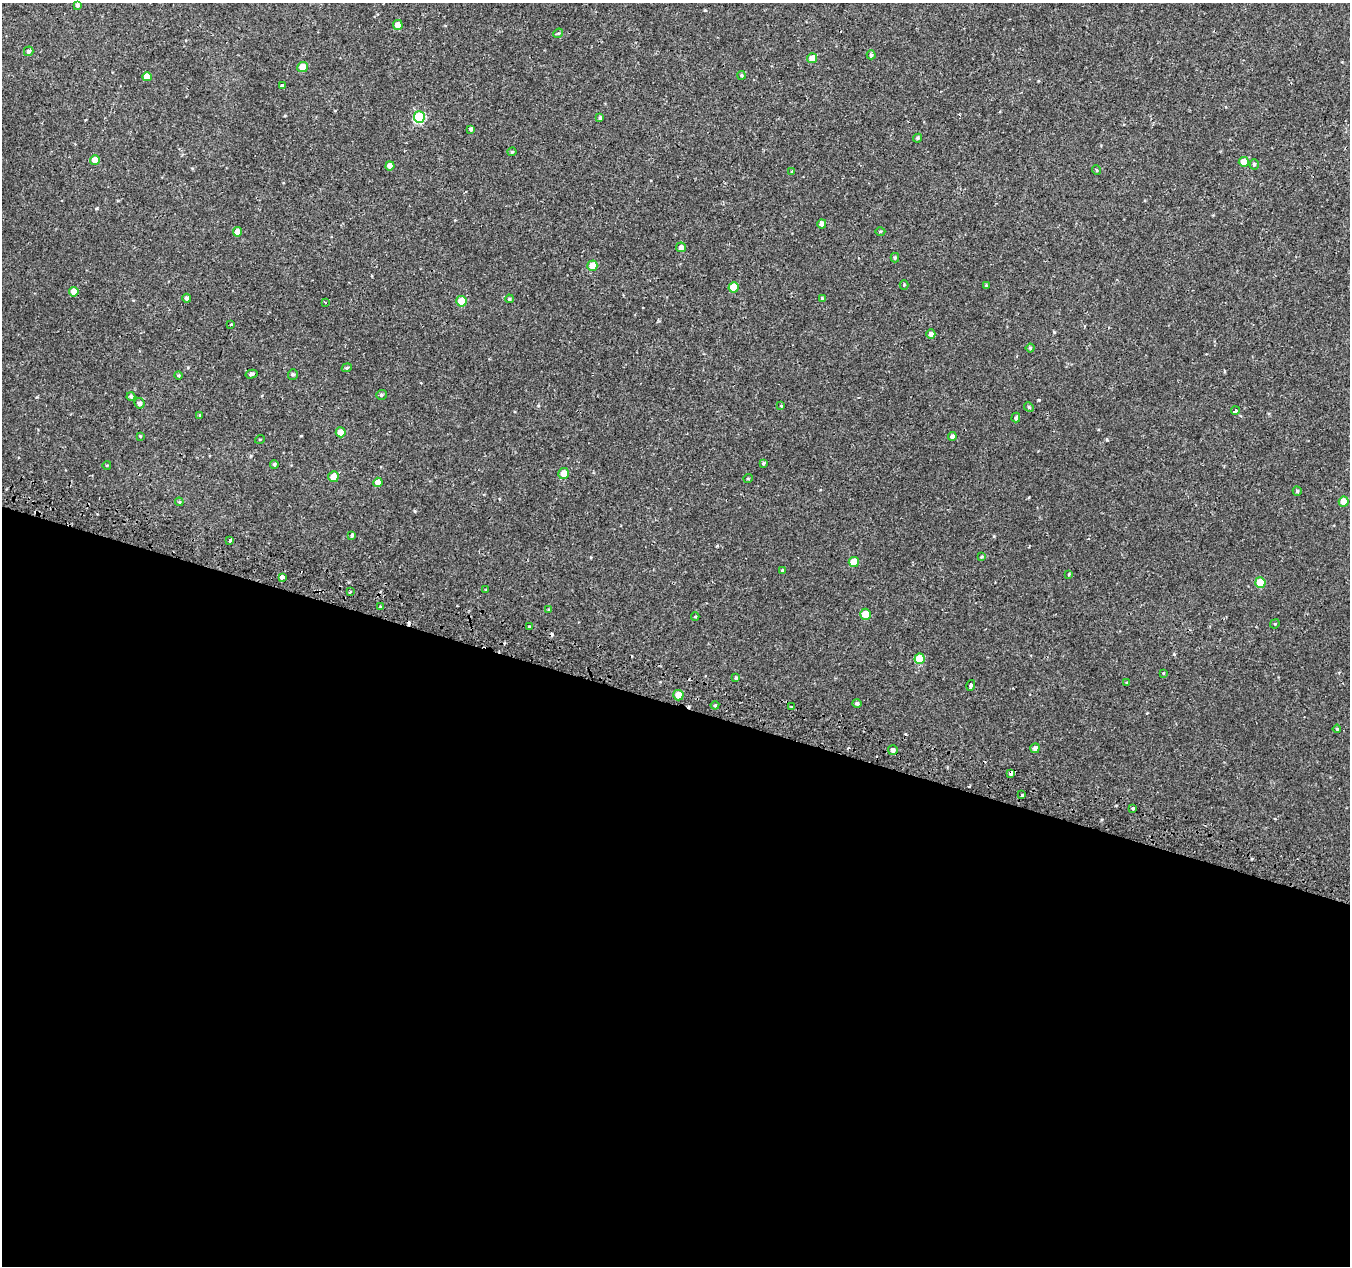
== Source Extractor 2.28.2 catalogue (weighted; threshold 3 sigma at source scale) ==
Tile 14 of 4 x 4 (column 2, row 4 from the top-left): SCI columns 1357-2704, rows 281-1544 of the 5417 x 5589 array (HDU 1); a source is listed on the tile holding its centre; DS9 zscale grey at full resolution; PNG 1352 x 1268 px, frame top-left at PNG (2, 3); each listed source drawn as its Kron ellipse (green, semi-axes under 4 px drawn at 4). Shown black and unused: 44% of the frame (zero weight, under 2 of 3 exposures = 2% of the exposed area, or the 3 px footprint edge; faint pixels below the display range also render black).
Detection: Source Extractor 2.28.2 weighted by HDU 2 'WHT'; one run over the whole footprint, this tile lists its part. Background 9.53e-04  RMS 0.0026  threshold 0.0118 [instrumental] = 3 sigma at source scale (4.5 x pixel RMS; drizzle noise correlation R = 1.50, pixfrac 1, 0.0396/0.0396 arcsec/px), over >= 5 px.
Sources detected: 104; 8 cosmic-ray / hot-pixel residue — neither listed nor drawn; the other 96 listed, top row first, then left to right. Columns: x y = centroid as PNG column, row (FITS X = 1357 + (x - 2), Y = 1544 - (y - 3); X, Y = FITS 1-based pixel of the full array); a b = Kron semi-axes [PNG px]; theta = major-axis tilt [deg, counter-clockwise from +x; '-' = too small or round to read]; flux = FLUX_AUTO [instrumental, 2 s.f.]
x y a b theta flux
77 5 4 4 - 0.62
398 25 5 5 - 2.5
558 33 5 4 - 0.31
29 51 5 4 - 0.55
871 55 4 4 - 0.5
812 58 5 5 - 2.5
303 67 5 5 - 2.9
741 75 4 4 - 0.34
147 77 5 4 - 2.6
282 86 4 3 - 1.2
419 117 5 5 - 21
600 118 4 3 - 0.37
471 129 4 3 - 0.53
917 138 4 3 - 0.38
512 152 4 4 - 0.27
95 160 5 4 - 2.9
1244 162 5 5 - 3.2
1254 164 5 4 - 0.44
390 166 4 4 - 2
1096 170 5 3 - 0.23
792 171 4 2 - 0.18
822 224 4 4 - 1.1
880 231 5 3 - 0.25
237 232 4 4 - 2.2
681 247 5 5 - 1
895 258 5 4 - 0.4
592 266 5 5 - 2.9
904 285 4 4 - 0.26
986 285 4 4 - 0.24
734 287 5 5 - 5.6
74 292 5 5 - 2.9
187 298 4 4 - 0.63
822 298 4 4 - 0.25
509 299 4 3 - 0.34
461 301 5 5 - 5.7
325 302 3 3 - 0.31
231 324 3 2 - 0.21
931 334 4 4 - 1
1030 348 4 4 - 0.36
347 368 5 4 - 0.32
251 374 6 3 14 0.53
293 374 5 5 - 0.45
179 375 4 4 - 0.33
381 395 5 5 - 0.44
131 396 4 4 - 0.52
139 403 5 5 - 0.81
781 406 4 4 - 0.23
1029 407 5 4 - 0.32
1235 411 4 3 - 1.1
200 415 4 4 - 0.24
1016 418 5 4 - 0.44
341 432 5 5 - 3.2
140 436 4 4 - 0.21
952 436 4 4 - 0.77
260 439 5 3 - 0.19
763 463 4 3 - 0.37
274 464 4 4 - 0.45
107 465 4 3 - 0.2
564 474 5 5 - 2.6
333 477 5 5 - 2.5
748 478 5 3 - 0.22
378 482 5 4 - 2.4
1297 491 4 4 - 0.39
179 502 4 4 - 0.3
1344 502 5 5 - 2.9
352 535 4 3 - 1.3
230 540 3 3 - 0.51
981 557 4 3 - 0.26
854 562 5 5 - 4.4
782 570 3 3 - 0.58
1069 574 4 3 - 0.26
282 577 4 3 - 8.7
1260 582 5 5 - 6.6
486 590 4 2 - 0.17
350 592 3 3 - 0.76
380 607 4 3 - 0.26
549 610 4 3 - 0.32
865 614 5 5 - 5.5
695 617 4 3 - 0.23
1275 624 5 4 - 0.3
529 627 3 2 - 0.24
920 659 5 5 - 8.2
1163 673 4 3 - 0.22
736 678 4 3 - 0.4
1127 683 4 3 - 0.3
971 685 5 3 - 3.2
678 695 5 5 - 3.1
857 703 5 4 - 0.55
715 705 4 4 - 0.32
791 707 3 2 - 0.42
1337 729 4 4 - 0.33
1035 748 5 4 - 0.94
893 750 5 5 - 0.81
1011 773 4 3 - 2.3
1022 795 4 3 - 0.92
1133 808 4 3 - 1.6
Overlapping masked pixels (flux is a lower limit): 1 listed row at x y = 1011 773